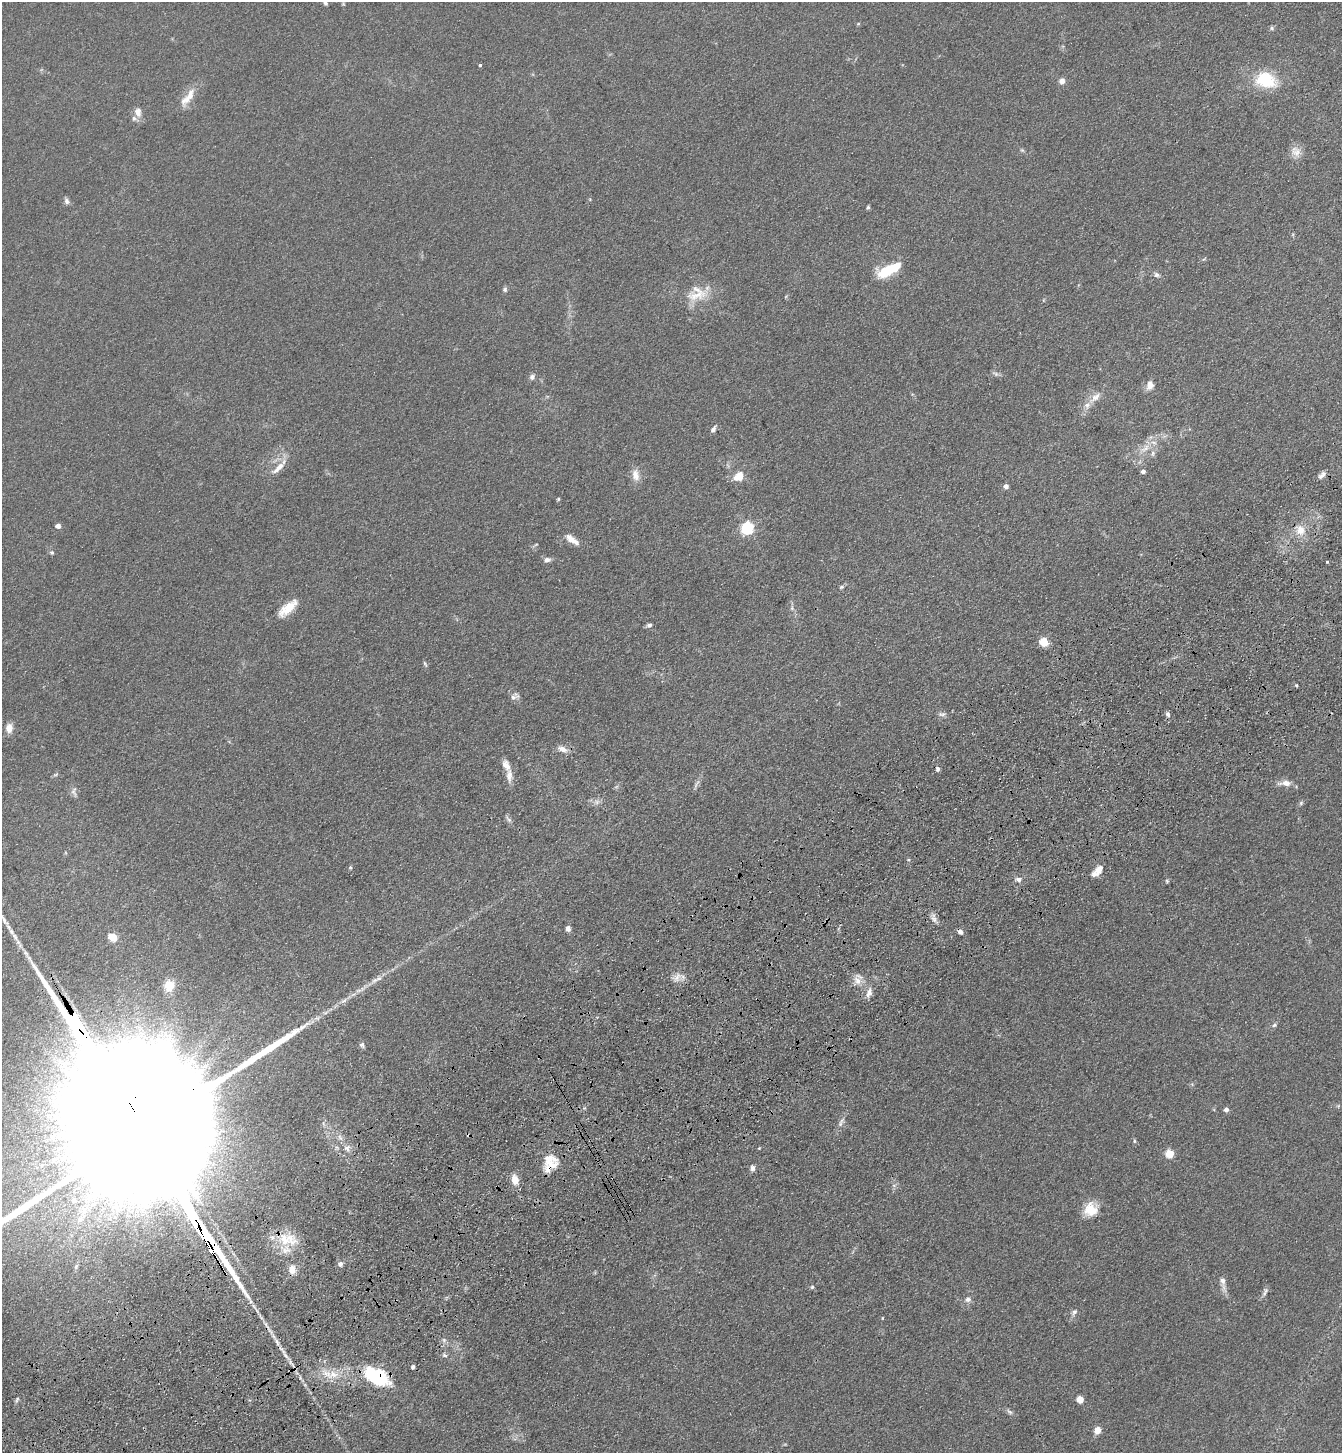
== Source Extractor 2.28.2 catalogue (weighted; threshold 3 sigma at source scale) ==
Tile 7 of 4 x 4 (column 3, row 2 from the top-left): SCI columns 2913-4252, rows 3008-4458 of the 5960 x 6015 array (HDU 1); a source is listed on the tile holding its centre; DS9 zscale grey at full resolution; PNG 1344 x 1455 px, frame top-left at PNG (2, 2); no overlay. Shown black and unused: <1% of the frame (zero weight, under 3 of 4 exposures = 6% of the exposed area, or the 3 px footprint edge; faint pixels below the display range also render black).
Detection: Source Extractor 2.28.2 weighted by HDU 2 'WHT'; one run over the whole footprint, this tile lists its part. Background 0.0854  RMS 0.0083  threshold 0.0375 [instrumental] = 3 sigma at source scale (4.5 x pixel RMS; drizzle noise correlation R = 1.50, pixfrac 1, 0.05/0.05 arcsec/px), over >= 5 px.
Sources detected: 120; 1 too faint to see at this stretch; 2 inside a brighter object's white glare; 2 cosmic-ray / hot-pixel residue — not listed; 9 inside a brighter listed object's ellipse — not listed separately; the other 106 listed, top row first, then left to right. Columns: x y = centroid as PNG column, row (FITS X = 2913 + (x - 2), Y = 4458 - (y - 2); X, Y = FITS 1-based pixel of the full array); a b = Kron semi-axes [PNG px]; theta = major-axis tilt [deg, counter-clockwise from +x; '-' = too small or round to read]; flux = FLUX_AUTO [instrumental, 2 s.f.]
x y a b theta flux
325 3 6 5 - 1.9
858 24 5 3 - 0.83
1272 28 6 6 - 1.5
480 65 3 3 - 1.5
1266 80 18 13 -19 45
1062 81 7 7 - 4.1
190 95 33 9 62 12
138 112 12 8 -76 6
1022 150 6 4 -42 1.2
1296 152 17 12 -49 7.5
67 201 9 6 -69 2.5
868 207 5 4 - 1.3
1204 259 6 4 44 1
889 270 26 9 27 34
1157 275 9 6 -26 2.6
505 289 7 6 - 1.9
696 295 36 15 11 20
995 374 10 5 -24 2.2
532 377 8 7 - 2.7
1150 385 12 9 77 6
1095 397 21 9 39 8.8
713 429 10 5 54 2.6
1145 448 16 8 53 8.8
1153 453 9 7 63 3
279 467 27 7 44 9.4
1143 471 5 4 - 2.9
636 475 17 10 -80 7.6
1322 475 12 6 45 3.6
739 477 9 7 25 16
1006 486 5 4 - 4.3
558 499 4 4 - 1
58 526 4 4 - 5.3
747 528 6 5 - 120
1300 530 16 13 -51 12
572 539 19 7 -35 8
536 544 6 3 20 0.91
52 552 6 5 - 1.4
547 560 9 6 7 3.2
1327 562 3 3 - 1.2
841 587 7 5 16 1.4
288 608 29 11 42 15
792 608 7 5 -48 1.9
649 625 8 5 17 2.1
1044 642 9 8 - 12
425 664 9 4 -64 1.3
1296 685 4 4 - 1.2
515 696 13 8 28 3.7
942 714 11 6 0 2.7
1168 715 6 6 - 2.3
9 728 10 8 84 7.6
562 749 14 8 -22 5.5
938 769 5 4 - 2.4
509 776 20 8 -84 7.3
1285 783 16 7 2 7
74 791 15 7 -86 3.4
596 802 9 7 15 3.4
1301 803 6 6 - 1.4
508 819 12 4 -47 2.3
350 867 5 4 - 1
1099 869 13 8 54 7.4
1018 879 9 6 4 3.1
1167 881 5 4 - 1.1
934 918 15 6 -75 4
568 929 6 5 - 3.4
112 937 10 7 -33 11
677 977 17 10 33 6.8
375 980 10 6 17 3.6
858 981 13 9 -54 7.5
169 986 13 11 79 9.2
358 990 12 4 9 2.8
869 993 16 7 75 5.6
344 1000 10 5 23 3.1
317 1018 10 6 19 3.6
1274 1025 7 5 23 1.6
362 1045 8 6 -56 2.1
584 1108 6 4 42 1.2
1226 1110 5 5 - 3.6
840 1124 10 6 58 3.2
140 1129 171 26 -60 200000
340 1137 11 6 -65 3.6
1134 1141 6 4 -89 1.1
347 1148 9 8 - 4.1
759 1148 4 3 - 0.66
1169 1154 5 5 - 35
550 1162 20 18 -33 18
752 1168 7 6 - 3
515 1180 11 7 -79 9.9
74 1200 10 9 - 5.5
1091 1210 16 16 - 17
84 1211 22 12 53 18
288 1240 33 17 -13 25
340 1264 7 7 - 2.7
292 1270 11 9 89 7.9
1223 1281 14 8 -86 5
812 1287 5 5 - 1.4
1265 1292 13 5 69 2.8
968 1299 8 7 - 3.2
1074 1312 11 6 58 2.9
882 1318 4 3 - 0.53
444 1355 7 5 -16 1.8
333 1374 18 11 20 14
378 1376 16 10 -27 100
17 1399 8 4 56 1.5
1080 1399 5 5 - 16
1010 1412 9 5 -42 2.3
1097 1430 7 6 - 7.6
Overlapping masked pixels (flux is a lower limit): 4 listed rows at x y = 140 1129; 550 1162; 288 1240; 378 1376
Isophote crosses this tile's border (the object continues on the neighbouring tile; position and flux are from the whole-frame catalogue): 2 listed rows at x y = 325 3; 140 1129